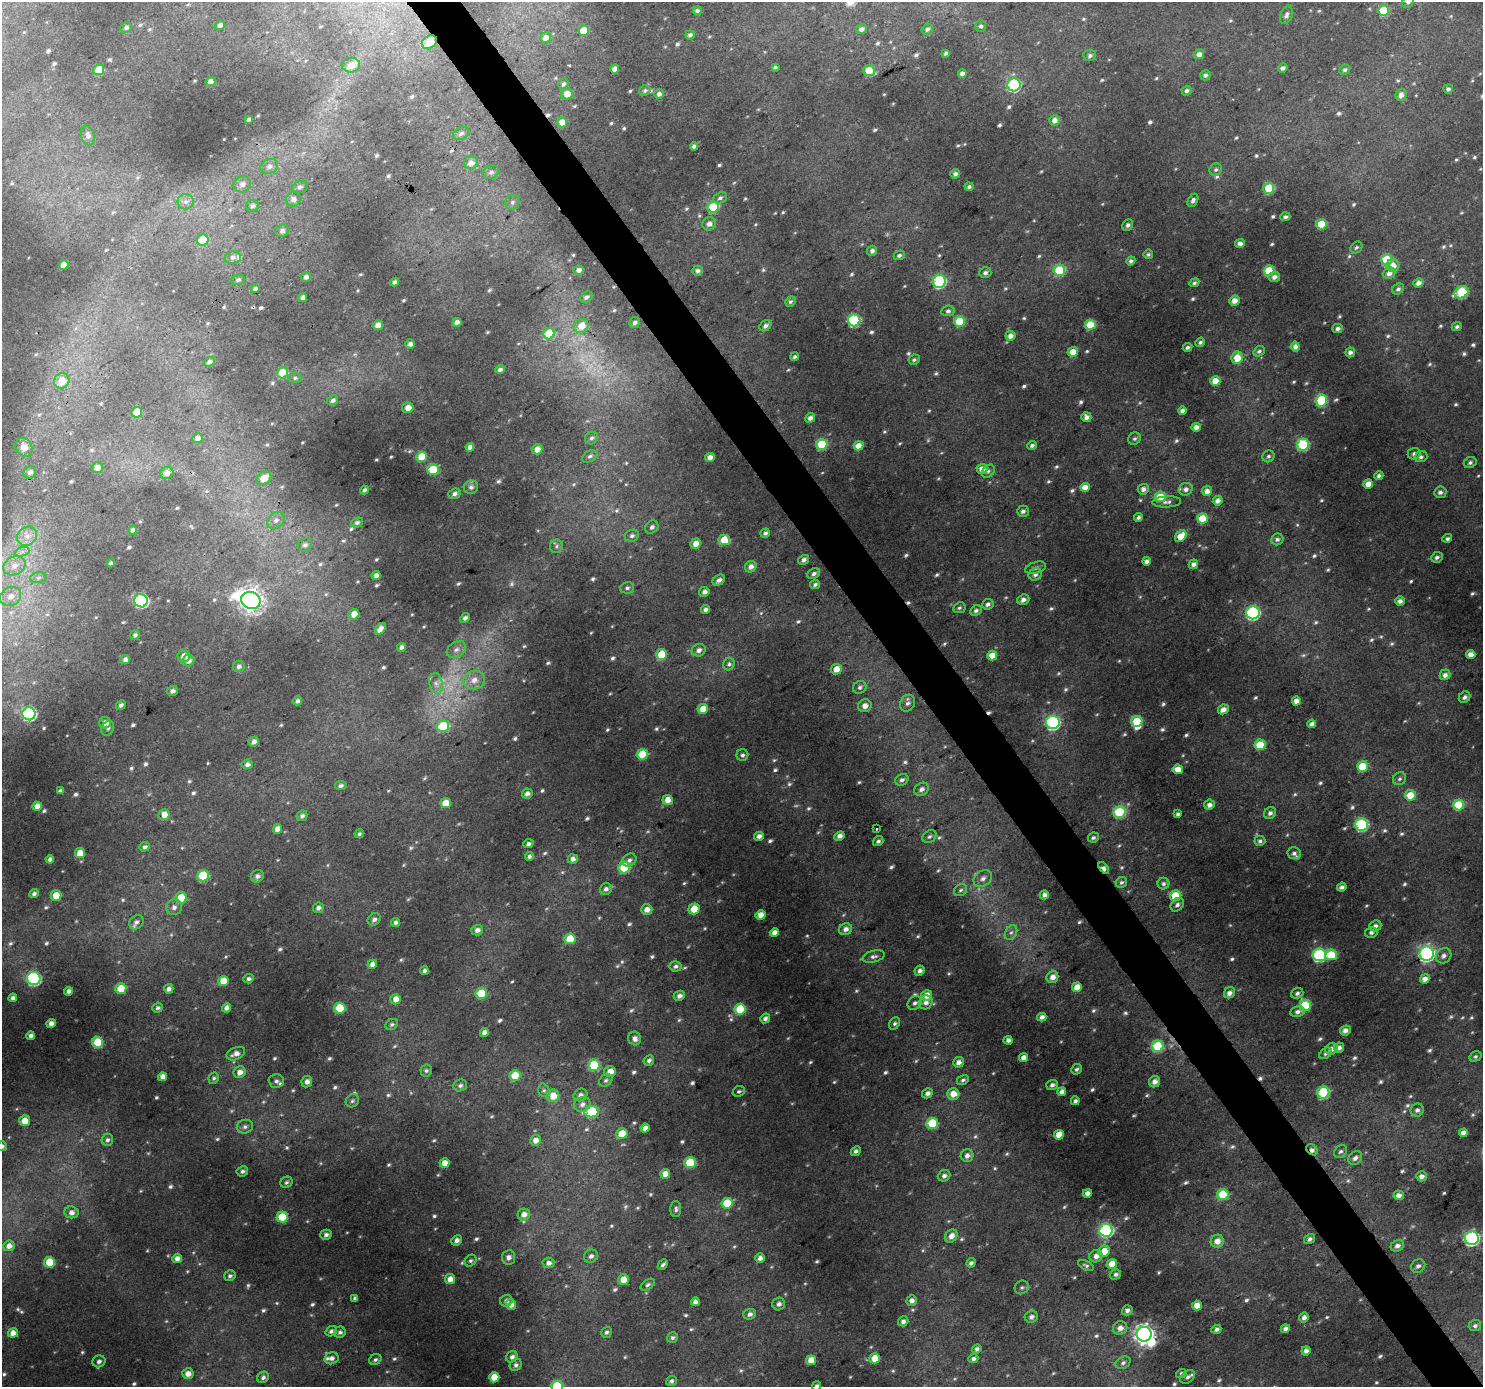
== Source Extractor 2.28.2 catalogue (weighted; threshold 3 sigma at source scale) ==
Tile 6 of 4 x 4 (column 2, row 2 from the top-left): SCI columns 1486-2966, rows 2960-4344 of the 5930 x 5854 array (HDU 1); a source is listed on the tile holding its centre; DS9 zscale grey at full resolution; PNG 1485 x 1389 px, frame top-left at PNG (2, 2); each listed source drawn as its Kron ellipse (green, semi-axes under 4 px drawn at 4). Shown black and unused: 4% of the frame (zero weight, under 3 of 4 exposures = <1% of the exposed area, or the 3 px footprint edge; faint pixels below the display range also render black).
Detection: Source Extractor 2.28.2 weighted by HDU 2 'WHT'; one run over the whole footprint, this tile lists its part. Background 0.0262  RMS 0.0045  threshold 0.0204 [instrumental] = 3 sigma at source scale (4.5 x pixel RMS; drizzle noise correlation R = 1.50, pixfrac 1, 0.0396/0.0396 arcsec/px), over >= 5 px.
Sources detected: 863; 27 too faint to see at this stretch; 2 inside a brighter object's white glare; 4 cosmic-ray / hot-pixel residue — neither listed nor drawn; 7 inside a brighter listed object's ellipse — not listed separately; of the other 823, all 500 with FLUX_AUTO >= 1.01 (the completeness limit of this list) listed and drawn (323 fainter detections not listed), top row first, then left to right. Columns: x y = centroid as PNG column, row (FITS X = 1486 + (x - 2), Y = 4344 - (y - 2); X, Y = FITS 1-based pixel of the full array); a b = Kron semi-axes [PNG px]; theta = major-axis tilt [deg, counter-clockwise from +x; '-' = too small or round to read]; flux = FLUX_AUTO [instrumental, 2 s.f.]
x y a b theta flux
1408 2 6 5 - 1.3
697 11 4 4 - 1.4
1384 11 5 5 - 16
1286 15 9 6 69 1.7
220 25 5 4 - 1.6
981 26 5 5 - 1.2
126 27 6 5 - 1.3
861 29 6 5 - 1.8
927 29 6 5 - 1.1
584 31 5 5 - 9.3
690 35 4 4 - 1.6
546 38 5 5 - 2.6
429 42 8 6 32 10
946 53 4 3 - 1
1199 54 5 4 - 2.9
1090 55 6 5 - 1.4
351 65 9 7 6 4
775 67 4 3 - 1.1
1283 68 5 4 - 1.4
615 69 4 4 - 4.4
99 70 5 5 - 8.6
1345 70 5 5 - 1.1
869 71 6 5 - 11
962 74 4 4 - 2.5
1205 75 5 5 - 1.3
210 82 5 4 - 3.9
563 84 6 5 - 1.5
1014 85 6 6 - 58
1448 89 5 4 - 1.2
645 90 6 5 - 1.3
1187 91 5 5 - 1.2
567 94 6 5 - 4.7
659 94 5 5 - 2
1401 95 6 5 - 2.8
248 119 4 3 - 1.3
1055 120 5 5 - 3.1
562 122 5 5 - 5.1
461 134 8 6 25 1.6
88 135 10 6 -73 2
694 146 4 4 - 2.3
471 163 7 6 - 3.2
269 166 9 7 22 2.1
1216 169 6 5 - 1.1
491 172 8 6 19 1.5
955 174 5 4 - 1.7
242 184 9 8 - 2.8
300 187 8 5 15 1.3
969 187 4 4 - 1.1
1269 188 5 5 - 22
720 198 7 5 21 1.4
293 199 7 7 - 2.1
1193 200 7 4 63 1.6
186 202 8 7 - 2.2
512 202 7 7 - 1.4
252 206 6 6 - 1.2
713 207 6 5 - 18
1285 217 5 4 - 1.3
709 224 7 6 - 2.5
1321 224 5 5 - 14
1128 225 6 5 - 1.4
282 231 7 6 - 1.5
203 240 6 5 - 12
1240 243 5 4 - 2.5
1356 247 6 5 - 1.1
872 251 5 5 - 1.7
1148 254 5 4 - 1
899 255 6 4 24 1.5
233 257 8 6 8 1.5
1387 260 5 5 - 22
1131 261 5 4 - 1.5
64 265 5 4 - 5.4
1393 266 6 6 - 4.1
579 270 5 4 - 2.1
1059 270 6 5 - 25
698 271 5 5 - 1.6
1269 271 5 5 - 20
985 273 6 5 - 1.4
1389 273 6 5 - 2.8
306 277 5 5 - 1.6
1274 277 6 5 - 2.1
238 280 7 5 20 1.1
939 281 6 6 - 50
395 282 4 3 - 1.3
1194 283 5 4 - 1
1418 283 5 4 - 2.5
255 289 4 3 - 1.2
1398 289 6 5 - 1.3
1462 292 7 5 27 32
303 297 4 4 - 2.1
586 297 6 5 - 1.4
790 301 5 5 - 1.2
1234 301 5 5 - 4
948 311 7 5 9 1.3
854 320 6 6 - 47
960 321 5 5 - 19
457 323 4 4 - 3
635 323 5 5 - 1.4
378 325 5 4 - 3.2
1090 325 5 5 - 16
581 326 7 6 - 5.8
765 326 6 5 - 1.5
1457 327 5 4 - 1.2
1337 328 5 4 - 1.8
549 334 6 5 - 20
1010 336 5 5 - 3.1
1200 342 5 4 - 1.1
410 344 5 4 - 1.9
1295 346 5 4 - 2.1
1188 347 5 4 - 1.2
1259 351 6 5 - 1.1
1073 352 5 5 - 6.3
1350 352 5 4 - 2
795 357 4 4 - 1
1237 358 6 5 - 8.8
914 360 6 5 - 1
209 362 5 4 - 1.8
500 370 5 4 - 1.5
283 373 6 5 - 15
295 378 7 5 1 1
62 381 8 7 - 8.2
1215 381 5 5 - 6.4
333 400 6 4 29 1.5
1322 400 6 5 - 26
408 408 6 5 - 4
1182 411 4 4 - 2.4
137 412 5 5 - 11
1086 417 5 5 - 2.2
810 418 5 4 - 2
1196 427 4 4 - 2.9
197 438 5 5 - 1.7
591 438 7 6 - 1.2
1134 439 6 6 - 1.1
822 444 5 5 - 21
1032 445 5 4 - 1.2
1303 445 6 6 - 37
859 446 5 4 - 5.5
24 447 10 8 -60 4.8
470 447 4 4 - 2.8
537 449 5 5 - 4.9
1414 454 6 5 - 1.3
590 456 8 5 31 1.3
1268 456 6 5 - 1.1
422 457 5 5 - 11
710 457 5 4 - 3.4
1421 457 6 5 - 1.3
1470 463 6 5 - 1.3
97 468 5 5 - 3.3
982 469 5 5 - 3.9
433 470 5 5 - 18
988 471 7 5 45 1.2
30 472 6 6 - 1.9
167 473 7 6 - 2.5
1379 476 4 4 - 1.4
264 478 8 6 35 6.1
1368 484 4 4 - 4.7
471 487 7 7 - 1.7
1085 487 5 4 - 4.8
1143 489 6 5 - 2.1
1186 489 7 6 - 2
364 490 4 3 - 1.4
1207 491 5 5 - 2.9
1440 492 6 6 - 1.7
454 494 6 5 - 1.6
1160 497 5 5 - 13
1218 501 5 4 - 2.6
1167 502 14 5 3 1.8
1023 511 6 5 - 1.8
1138 517 4 4 - 1.4
1203 519 5 5 - 15
276 520 9 7 41 2.4
357 522 6 5 - 1.2
652 527 7 6 - 1.5
133 530 4 4 - 1.5
765 533 5 4 - 1.2
27 536 10 9 - 3.9
632 536 7 6 - 1.4
1181 536 6 4 43 8.1
1447 538 5 4 - 1.3
1277 539 6 5 - 1.3
724 540 6 5 - 12
696 544 5 5 - 4.8
305 545 7 6 - 1.6
556 546 7 6 - 1.2
22 552 7 4 18 1.5
1437 557 6 5 - 1.4
804 560 6 4 32 1.6
1147 561 4 4 - 2
111 563 4 3 - 1.2
1193 564 5 4 - 2.3
14 566 11 9 26 4.2
751 567 6 5 - 2.7
1036 568 10 5 16 1.6
814 574 7 5 26 1.4
1035 574 7 6 - 1.8
376 576 4 4 - 2.4
38 578 8 5 7 1.4
719 580 6 5 - 1.9
815 584 5 4 - 1.1
627 588 7 5 13 1.3
704 592 5 5 - 2.2
10 596 11 9 29 4.1
251 600 10 8 -22 400
1023 600 6 5 - 2.1
141 601 7 6 - 79
1400 601 5 4 - 2.3
988 604 6 5 - 1.7
959 608 6 5 - 1
706 609 4 4 - 1.5
976 610 6 5 - 1.4
1253 613 6 6 - 69
354 614 5 5 - 5.1
465 618 5 4 - 1.7
380 629 7 4 53 3
135 635 5 4 - 1.2
402 647 4 4 - 1.7
456 650 10 7 32 2.4
699 650 7 6 - 1.8
661 654 5 5 - 16
1471 654 4 4 - 4.2
184 656 6 6 - 3.7
992 656 5 5 - 7.1
125 660 5 4 - 2.2
188 661 6 5 - 2.2
729 664 6 6 - 1.2
239 666 6 5 - 1.7
836 669 5 5 - 5.1
1445 675 5 5 - 2.3
474 680 11 9 16 4.5
436 684 10 7 -78 2.6
860 687 7 6 - 1.3
172 691 6 5 - 1.8
1465 697 6 5 - 1.5
297 701 5 4 - 1.6
1296 701 4 4 - 3.4
907 703 9 7 62 1.7
121 705 5 4 - 1.4
865 706 7 6 - 3.1
703 709 5 5 - 6.5
1223 709 6 4 28 3
29 714 6 6 - 79
1137 721 6 5 - 19
1053 722 7 6 - 84
105 723 6 5 - 3.3
1312 724 4 4 - 2.1
443 726 6 5 - 19
108 728 8 6 67 1.2
254 742 5 4 - 2.4
1260 745 5 5 - 14
642 754 5 5 - 17
742 755 6 6 - 1.3
247 764 5 5 - 1.9
1362 766 5 5 - 17
1178 769 5 4 - 6.2
1399 779 7 6 - 1.1
902 780 7 5 27 1.4
341 786 6 4 11 1.3
921 789 7 6 - 2
60 791 4 3 - 1.1
527 794 5 5 - 1.8
1410 795 5 5 - 8.9
668 800 5 5 - 4.9
446 803 5 5 - 8.9
1209 805 5 5 - 2.3
1459 805 5 5 - 18
37 806 5 4 - 3.8
1119 812 6 5 - 35
1270 813 6 5 - 2
1178 814 4 3 - 1.1
164 815 5 5 - 4.9
302 816 6 5 - 1.5
1362 824 6 6 - 53
277 829 5 4 - 4
876 829 3 3 - 1.4
359 834 5 4 - 1
759 836 5 4 - 2.2
839 836 5 4 - 2.6
929 837 8 5 33 1.3
1093 838 5 5 - 1.1
878 841 5 4 - 1.2
1260 841 5 5 - 1.2
528 844 5 4 - 1.4
144 847 6 4 21 1.3
80 853 5 5 - 6.8
1294 853 6 6 - 1.4
529 856 4 4 - 1.5
50 859 4 4 - 1.9
573 859 5 5 - 2.4
629 860 7 6 - 1.5
624 868 6 5 - 25
1104 868 7 4 -52 3.2
203 876 6 5 - 26
257 876 7 6 - 1.8
983 878 10 7 36 2.4
1121 882 6 5 - 1.2
1163 884 6 6 - 1.2
1342 887 5 4 - 1.6
606 889 6 5 - 1.8
961 890 7 5 32 1
34 894 5 4 - 1.3
56 895 5 5 - 6.5
1044 895 4 4 - 2.4
1175 896 5 5 - 18
181 898 5 5 - 12
1177 905 7 5 48 1.5
174 907 8 7 - 2.2
318 908 5 5 - 1.9
694 909 5 5 - 8.5
647 910 5 5 - 3.2
761 915 5 4 - 4.5
374 919 7 5 34 1.7
136 922 8 6 45 1.7
396 922 4 4 - 1.5
1375 926 6 5 - 1.8
845 929 7 5 23 2.7
477 930 6 5 - 2.2
1011 932 8 5 61 1.2
1371 932 6 5 - 1.3
774 933 4 4 - 3.2
570 939 5 5 - 11
1427 954 7 7 - 150
1319 955 6 6 - 66
1331 955 6 5 - 19
874 956 11 5 14 1.6
1444 956 8 7 - 2.3
372 964 5 4 - 2.9
676 966 6 5 - 1.5
424 971 4 3 - 1.7
920 971 5 4 - 1.9
1052 977 6 5 - 3.3
34 979 7 6 - 71
249 979 5 4 - 1.3
1425 979 5 4 - 3.2
223 981 5 5 - 7.6
1077 987 5 4 - 5
121 988 5 5 - 13
169 989 5 4 - 2.1
69 991 4 4 - 2.4
481 993 6 5 - 19
1230 993 6 5 - 2.8
1297 993 6 5 - 1.4
927 995 5 5 - 5.5
679 996 6 5 - 2.1
13 998 4 4 - 1.9
396 999 5 5 - 4.2
926 1002 7 6 - 2.5
915 1003 7 6 - 1.6
1305 1005 5 5 - 23
158 1008 5 5 - 1.2
226 1008 5 4 - 2.5
340 1008 5 5 - 21
740 1009 5 5 - 21
1297 1012 7 5 14 2.1
1042 1017 4 4 - 2.2
765 1018 5 4 - 1.6
51 1023 4 4 - 2.9
895 1023 6 5 - 1.2
392 1024 6 5 - 1.1
1345 1030 5 5 - 2.6
484 1032 4 4 - 2.5
31 1036 4 4 - 1.7
635 1038 7 6 - 2.4
1008 1040 4 4 - 2.2
98 1042 5 5 - 19
1158 1046 6 5 - 31
1339 1047 5 5 - 2.2
1331 1049 6 5 - 2.6
1326 1053 7 5 39 1.3
236 1054 10 6 23 3.1
1475 1056 6 5 - 1.1
1023 1058 4 4 - 3.4
649 1060 6 5 - 1.6
958 1062 5 5 - 2.8
594 1065 6 6 - 26
1076 1069 5 5 - 1
426 1071 6 6 - 1.1
610 1071 6 5 - 5
240 1072 6 5 - 3.5
515 1076 5 5 - 16
162 1077 4 4 - 3.3
214 1078 6 5 - 1
606 1080 7 5 32 1.2
963 1080 6 5 - 1.1
276 1081 7 7 - 1.5
307 1082 5 5 - 2.5
1155 1082 6 5 - 2.7
460 1085 7 6 - 1.4
1052 1085 6 5 - 1.6
544 1090 7 5 -70 1.1
739 1091 6 5 - 1
1062 1092 4 4 - 2.7
1323 1092 6 6 - 37
927 1093 5 4 - 2.2
953 1094 6 6 - 5.8
580 1095 7 6 - 1.8
553 1096 6 6 - 7.5
352 1101 7 6 - 1.1
1075 1101 4 4 - 1.4
582 1104 8 7 - 2.3
1417 1110 6 6 - 1.6
592 1112 7 5 8 25
25 1121 5 5 - 6.8
932 1123 6 5 - 26
245 1127 8 7 - 1.8
645 1128 5 4 - 3.6
1463 1133 4 4 - 3.8
622 1134 5 5 - 9.1
1059 1135 5 5 - 7.5
107 1140 6 5 - 1.4
536 1140 5 5 - 3.7
2 1146 5 5 - 1.3
1312 1150 6 4 -40 2
856 1151 5 4 - 1.4
1341 1151 7 5 42 1.3
967 1156 6 6 - 2.3
1355 1158 7 6 - 2.1
445 1163 5 4 - 4.2
690 1163 6 5 - 19
242 1171 6 5 - 1.4
665 1174 5 5 - 4.3
944 1176 6 5 - 1.9
1421 1176 5 5 - 2.4
286 1182 6 5 - 1.1
1087 1193 4 4 - 2.3
1223 1194 5 5 - 23
1399 1195 5 5 - 2.9
727 1203 5 5 - 19
676 1209 8 5 89 1.3
71 1212 7 6 - 2.1
524 1215 6 5 - 3.1
282 1217 5 5 - 20
1106 1230 6 6 - 85
326 1235 5 5 - 1.5
951 1236 7 5 52 3.2
1472 1238 7 7 - 110
1309 1239 6 4 33 1.3
457 1240 5 4 - 1.9
1217 1241 6 6 - 3.5
9 1246 6 5 - 2.7
1397 1246 7 5 27 2.1
1104 1251 6 5 - 7.2
591 1256 7 6 - 1.7
1096 1256 6 6 - 2.8
509 1257 7 6 - 1.7
177 1258 5 4 - 2.9
760 1258 5 4 - 2.3
470 1261 6 5 - 1.1
49 1262 5 5 - 16
548 1263 6 5 - 2
971 1263 5 4 - 1.2
1112 1264 5 5 - 7.8
663 1265 6 3 47 1.1
1086 1265 8 4 -24 1
1418 1266 7 6 - 1.6
1115 1274 6 5 - 1.2
230 1276 6 5 - 1.2
450 1279 5 5 - 4.3
623 1279 5 5 - 5.5
648 1285 8 4 33 1.1
1022 1287 7 6 - 1.1
355 1298 4 4 - 1.3
506 1301 6 5 - 1.7
912 1301 5 5 - 2.4
695 1302 4 4 - 2.3
779 1304 6 6 - 1.9
511 1305 5 5 - 3.3
1197 1306 5 5 - 5.6
1127 1310 5 5 - 1.8
750 1314 6 5 - 2
1031 1317 7 6 - 2
1304 1318 5 5 - 2.4
903 1321 5 5 - 1.6
1475 1326 6 5 - 1.5
1120 1328 7 6 - 2.6
1216 1329 5 4 - 1.7
1285 1329 5 4 - 2
331 1331 6 4 32 1.7
340 1332 6 5 - 1.4
606 1332 6 5 - 1.2
13 1333 5 4 - 4
1144 1334 7 7 - 250
672 1338 6 5 - 1.2
977 1349 5 4 - 1.5
1306 1351 4 4 - 2.2
512 1357 6 5 - 1.8
331 1358 7 6 - 2.1
875 1358 5 5 - 8.1
973 1359 5 4 - 1.6
375 1360 6 5 - 1.1
811 1360 5 5 - 6.3
99 1361 7 6 - 1.6
1123 1363 8 5 29 1.4
516 1365 6 5 - 1.4
1181 1373 5 4 - 1.1
188 1374 5 5 - 3.6
263 1377 6 5 - 1.6
494 1377 5 5 - 8.9
1188 1377 8 5 35 1.4
671 1381 5 5 - 1.3
557 1386 6 5 - 24
817 1386 5 4 - 1.1
Overlapping masked pixels (flux is a lower limit): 5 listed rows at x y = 429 42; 661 654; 1104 868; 594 1065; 1312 1150
Isophote crosses this tile's border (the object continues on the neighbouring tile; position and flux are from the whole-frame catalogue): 4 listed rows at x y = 1408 2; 2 1146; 557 1386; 817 1386